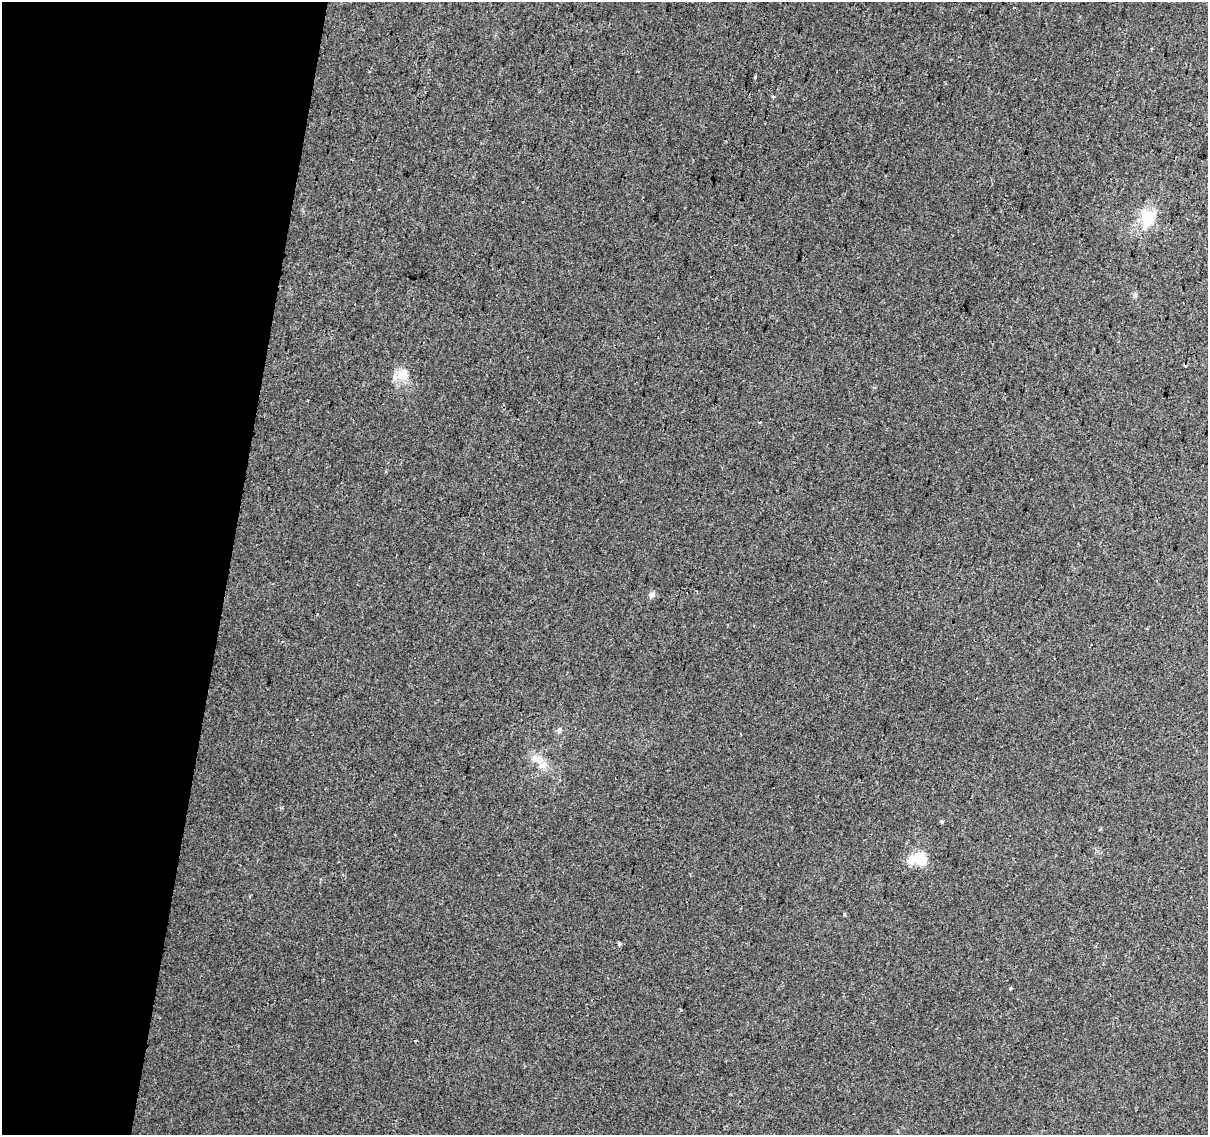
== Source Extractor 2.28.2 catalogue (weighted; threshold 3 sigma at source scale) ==
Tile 9 of 4 x 4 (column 1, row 3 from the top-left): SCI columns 15-1220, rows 1460-2592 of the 4845 x 5126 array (HDU 1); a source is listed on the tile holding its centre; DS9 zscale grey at full resolution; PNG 1210 x 1137 px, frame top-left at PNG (2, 2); no overlay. Shown black and unused: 19% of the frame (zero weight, under 2 of 3 exposures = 2% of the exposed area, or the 3 px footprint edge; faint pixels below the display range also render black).
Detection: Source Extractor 2.28.2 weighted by HDU 2 'WHT'; one run over the whole footprint, this tile lists its part. Background 0.00643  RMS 0.0036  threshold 0.0163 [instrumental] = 3 sigma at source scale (4.5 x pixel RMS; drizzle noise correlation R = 1.50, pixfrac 1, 0.0396/0.0396 arcsec/px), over >= 5 px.
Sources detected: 16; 1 cosmic-ray / hot-pixel residue — not listed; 1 inside a brighter listed object's ellipse — not listed separately; the other 14 listed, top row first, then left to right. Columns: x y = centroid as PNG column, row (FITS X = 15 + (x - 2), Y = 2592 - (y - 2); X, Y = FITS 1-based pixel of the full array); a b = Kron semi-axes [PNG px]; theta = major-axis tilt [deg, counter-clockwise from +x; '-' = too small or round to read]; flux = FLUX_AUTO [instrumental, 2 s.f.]
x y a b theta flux
755 76 3 3 - 1.6
773 97 5 3 - 0.71
1147 218 24 18 78 11
1135 295 7 5 -45 0.7
1185 366 3 3 - 1.8
404 375 16 11 -40 4.1
652 595 8 7 - 1.4
559 730 7 6 - 1.1
535 759 14 10 -9 3.1
942 821 4 4 - 0.47
919 859 18 12 4 11
844 914 5 3 - 0.37
619 943 4 3 - 2.3
1010 988 4 3 - 0.57